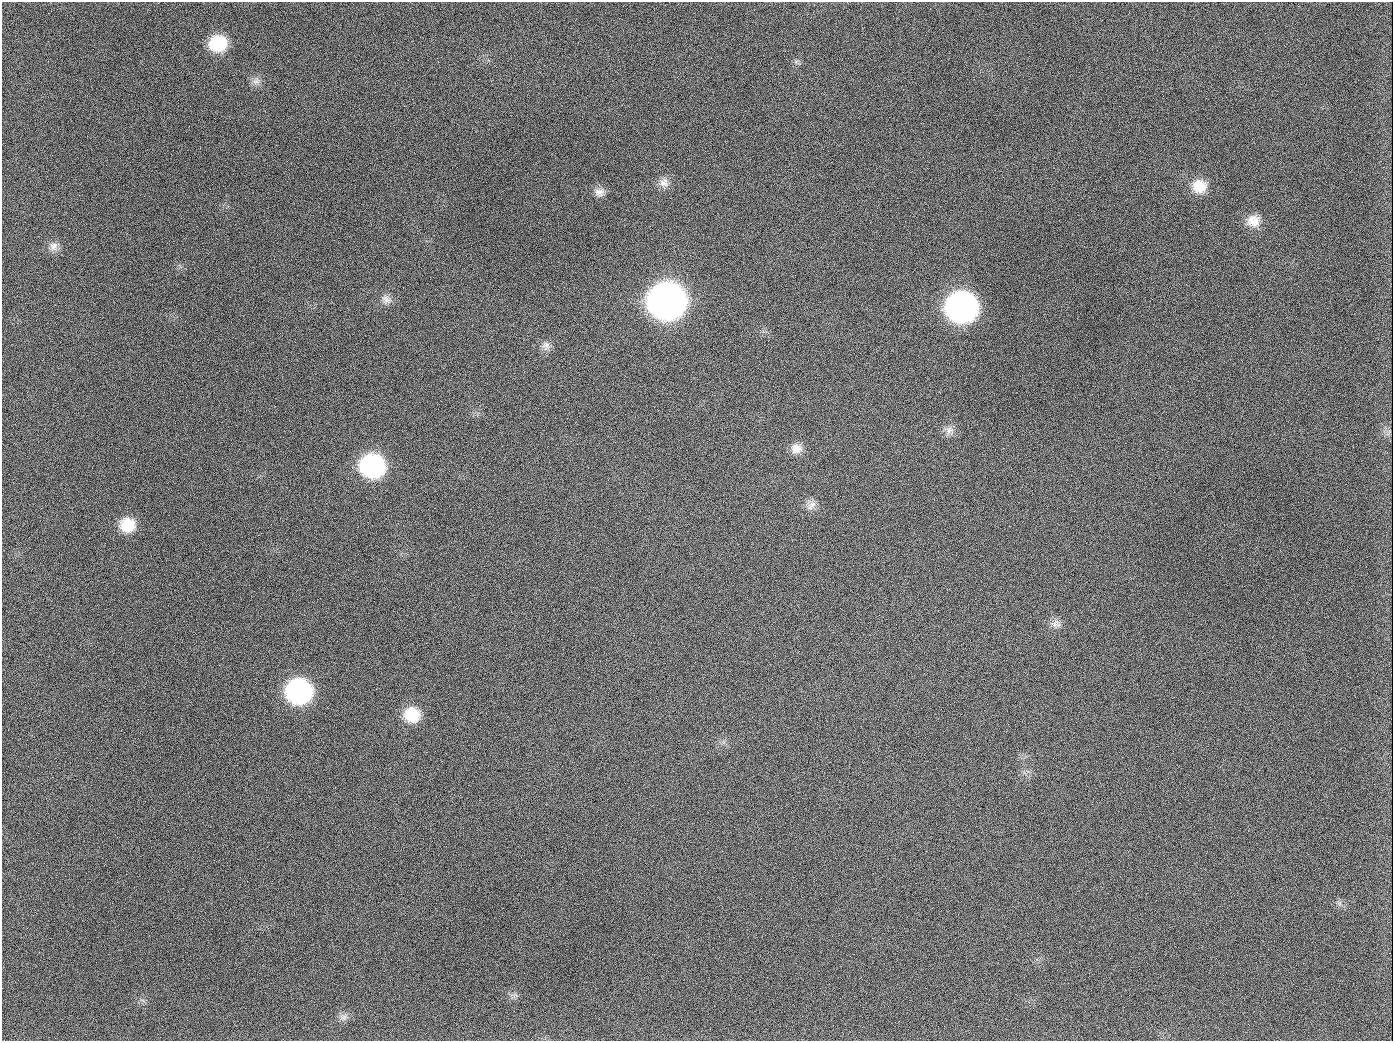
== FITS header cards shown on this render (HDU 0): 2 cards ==
NAXIS1  =                 1391
NAXIS2  =                 1039

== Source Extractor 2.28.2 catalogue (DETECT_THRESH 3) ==
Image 1391 x 1039 px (HDU 0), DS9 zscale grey, 1 PNG px = 1 image px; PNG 1395 x 1043 px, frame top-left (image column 1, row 1039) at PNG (2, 2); no overlay
Background 1370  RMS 66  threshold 198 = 3 sigma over >= 5 px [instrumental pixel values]
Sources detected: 23; all 23 listed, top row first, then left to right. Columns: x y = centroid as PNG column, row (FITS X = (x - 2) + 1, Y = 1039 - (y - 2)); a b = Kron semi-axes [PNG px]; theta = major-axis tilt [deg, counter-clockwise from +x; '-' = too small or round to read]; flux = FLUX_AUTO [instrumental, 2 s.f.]
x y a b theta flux
218 44 18 16 9 2.1e+05
256 81 12 9 30 2.6e+04
189 126 2 2 - 7.1e+03
664 183 13 13 - 3.8e+04
1199 186 18 17 - 9.4e+04
599 192 14 11 -9 3.2e+04
1253 221 17 15 -3 6.4e+04
53 246 13 12 - 3.4e+04
386 299 14 11 -40 3.0e+04
667 301 20 19 - 5.9e+06
961 307 19 18 - 2.6e+06
546 346 13 11 83 2.8e+04
654 407 2 2 - 4.0e+03
949 430 12 10 12 3.1e+04
796 448 15 13 1 4.3e+04
372 466 17 16 - 8.9e+05
811 505 16 9 57 3.3e+04
127 525 16 15 - 1.2e+05
1054 624 15 8 16 3.0e+04
299 691 18 17 - 1.0e+06
412 715 17 16 - 1.3e+05
343 1017 11 9 14 2.4e+04
944 1026 2 2 - 6.2e+03